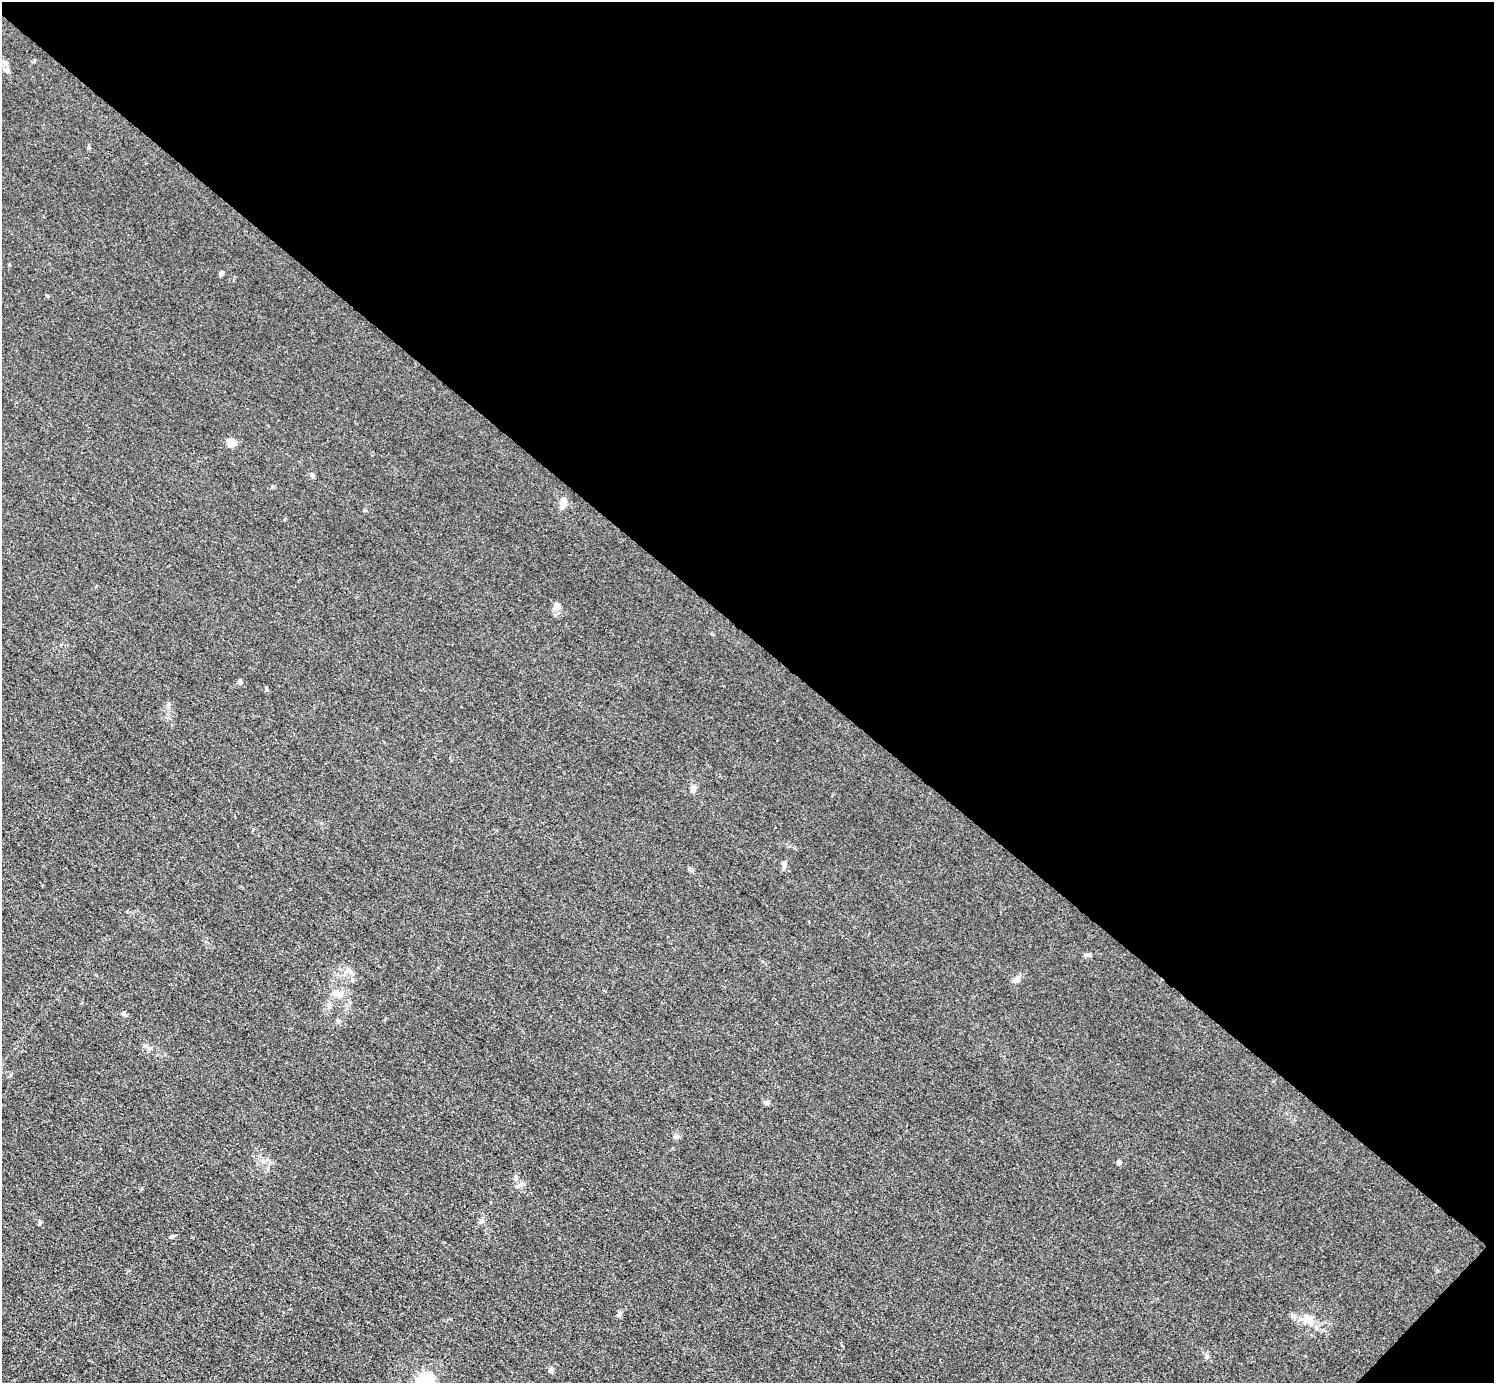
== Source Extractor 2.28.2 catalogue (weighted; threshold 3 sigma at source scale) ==
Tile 8 of 4 x 4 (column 4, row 2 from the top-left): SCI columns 4480-5971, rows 3060-4440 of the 5974 x 5976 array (HDU 1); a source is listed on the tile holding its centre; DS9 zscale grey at full resolution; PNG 1496 x 1385 px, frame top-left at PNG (2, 2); no overlay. Shown black and unused: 46% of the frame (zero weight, under 3 of 4 exposures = <1% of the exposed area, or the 3 px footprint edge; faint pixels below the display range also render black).
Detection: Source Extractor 2.28.2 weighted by HDU 2 'WHT'; one run over the whole footprint, this tile lists its part. Background 0.016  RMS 0.0044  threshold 0.0197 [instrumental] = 3 sigma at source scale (4.5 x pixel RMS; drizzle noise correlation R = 1.50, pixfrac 1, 0.05/0.05 arcsec/px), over >= 5 px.
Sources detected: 31; all 31 listed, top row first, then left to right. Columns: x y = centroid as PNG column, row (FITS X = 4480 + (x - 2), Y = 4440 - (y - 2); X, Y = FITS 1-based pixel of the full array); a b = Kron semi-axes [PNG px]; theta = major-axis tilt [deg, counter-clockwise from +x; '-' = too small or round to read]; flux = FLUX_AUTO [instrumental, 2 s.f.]
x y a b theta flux
5 63 9 6 -62 1.4
7 70 10 6 -45 1.4
10 265 5 3 - 0.4
221 273 6 4 57 1.1
231 443 5 5 - 21
312 475 7 6 - 1.1
563 503 10 7 82 5.2
556 606 12 8 83 2.5
240 682 6 5 - 0.85
168 705 8 6 89 1
693 788 8 6 -84 2.1
784 865 8 6 90 1.5
1087 955 10 4 -14 0.9
349 971 10 7 -45 1.9
1015 980 11 6 18 1.6
337 993 11 8 -26 2.7
330 1004 7 6 - 1.2
124 1014 7 5 -37 1
146 1046 9 6 -22 1.3
766 1103 8 4 -8 0.82
676 1136 8 6 33 1.2
263 1161 6 6 - 1.2
1119 1162 6 5 - 0.97
515 1177 8 5 -75 0.98
481 1221 8 4 -54 0.84
40 1223 5 4 - 0.76
619 1314 8 5 63 1.2
1308 1319 16 13 -36 5.1
1207 1356 7 6 - 1.1
551 1370 6 5 - 1.6
425 1380 23 19 56 14
Isophote crosses this tile's border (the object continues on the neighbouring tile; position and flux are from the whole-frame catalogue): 1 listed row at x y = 425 1380
Unlisted compact peaks at least as high as the median listed source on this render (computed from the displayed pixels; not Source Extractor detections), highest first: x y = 689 869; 89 147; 267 690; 171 1237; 364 510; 285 519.